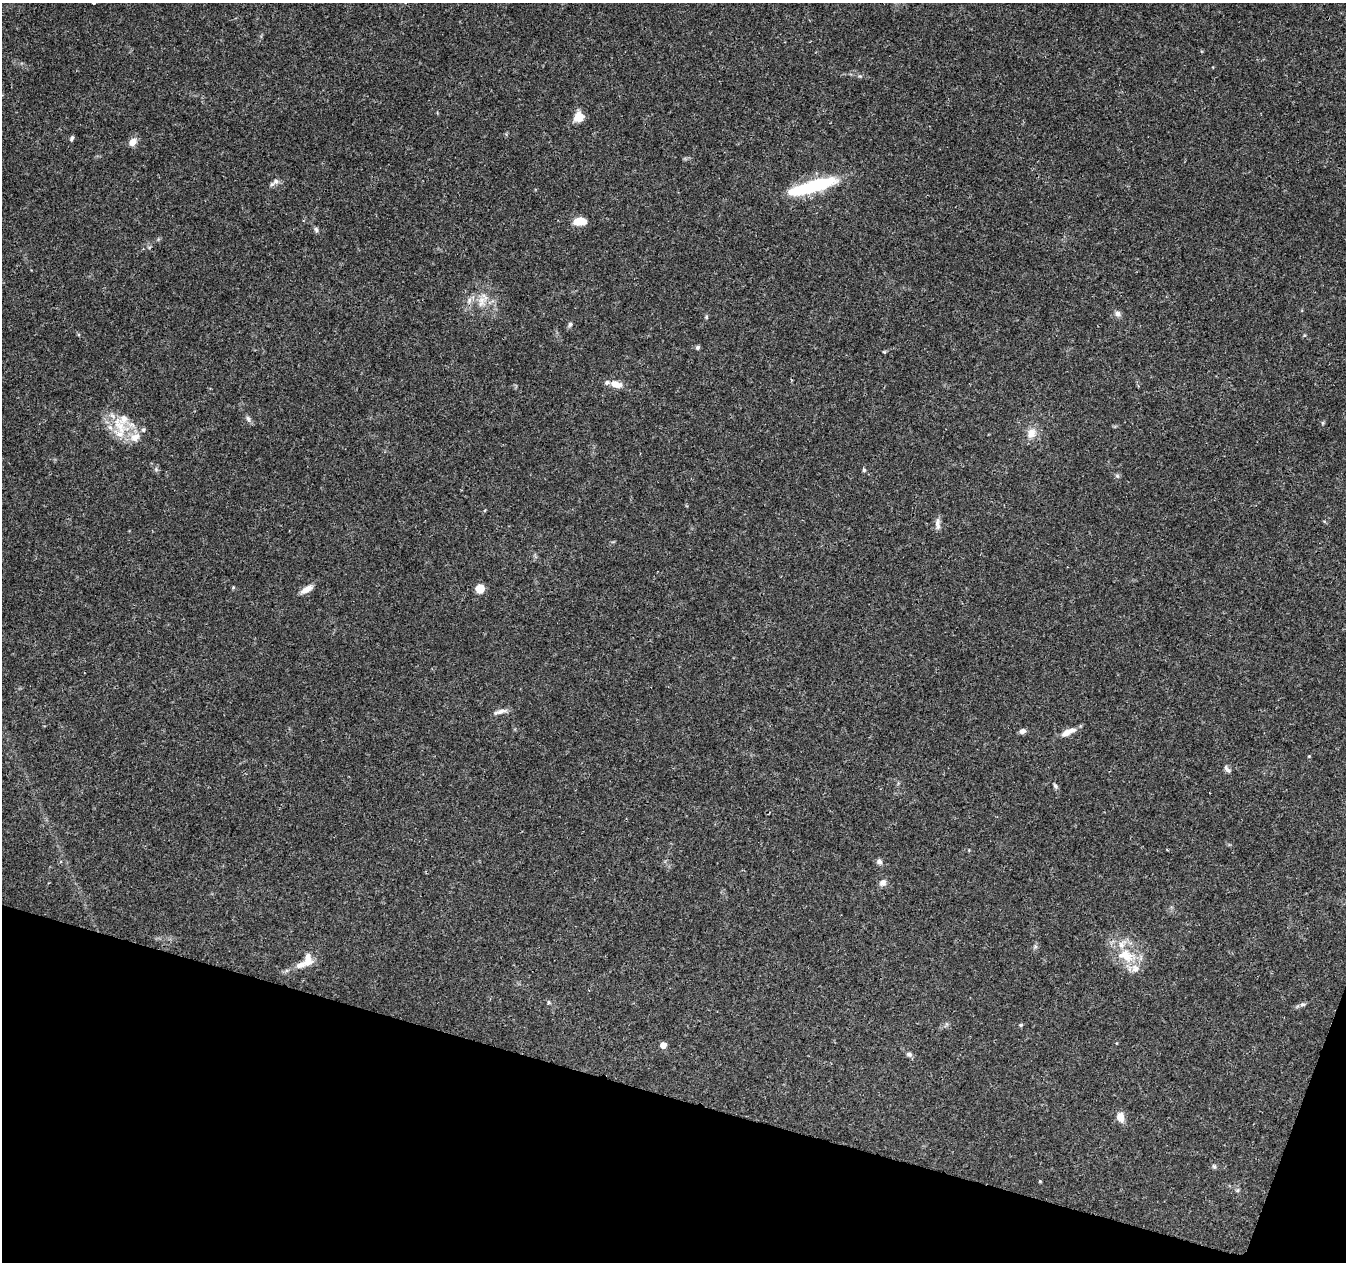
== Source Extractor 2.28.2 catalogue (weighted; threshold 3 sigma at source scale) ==
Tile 15 of 4 x 4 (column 3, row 4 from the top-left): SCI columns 2699-4042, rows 284-1543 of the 5390 x 5544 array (HDU 1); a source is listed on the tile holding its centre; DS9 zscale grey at full resolution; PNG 1348 x 1264 px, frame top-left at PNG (2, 3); no overlay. Shown black and unused: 14% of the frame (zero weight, under 3 of 4 exposures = <1% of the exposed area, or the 3 px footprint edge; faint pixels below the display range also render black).
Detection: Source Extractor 2.28.2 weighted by HDU 2 'WHT'; one run over the whole footprint, this tile lists its part. Background 0.0503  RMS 0.0025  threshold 0.0115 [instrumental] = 3 sigma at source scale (4.5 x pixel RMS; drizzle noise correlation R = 1.50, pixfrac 1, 0.0396/0.0396 arcsec/px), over >= 5 px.
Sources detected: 55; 1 inside a brighter object's white glare — not listed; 9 inside a brighter listed object's ellipse — not listed separately; the other 45 listed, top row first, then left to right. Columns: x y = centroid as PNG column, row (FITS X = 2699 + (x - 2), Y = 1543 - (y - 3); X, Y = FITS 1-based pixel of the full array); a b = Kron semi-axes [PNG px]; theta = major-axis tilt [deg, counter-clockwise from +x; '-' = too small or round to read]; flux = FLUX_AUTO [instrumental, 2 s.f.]
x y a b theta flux
579 117 11 10 - 3.2
72 138 7 4 69 0.53
132 142 9 7 43 2.2
276 181 7 6 - 0.74
816 185 46 15 15 16
579 221 13 7 1 4.3
316 230 8 5 -80 0.51
469 300 8 6 70 0.95
482 300 12 9 17 2.5
1117 314 8 7 - 0.94
706 317 5 5 - 0.32
570 324 7 5 59 0.53
697 347 6 5 - 0.56
884 352 6 3 18 0.25
616 384 15 8 -15 2.5
248 418 9 5 -63 0.71
1323 423 6 4 -90 0.3
119 425 35 13 -62 7
143 430 6 5 - 0.56
1031 433 14 11 61 2.6
156 469 6 5 - 0.46
864 470 5 4 - 0.38
1117 476 6 5 - 0.44
937 524 16 6 -87 1.2
233 588 5 3 - 0.24
307 589 16 6 32 2.1
480 589 8 7 - 3.4
500 712 19 5 17 1.3
1022 731 7 6 - 1
1068 732 20 7 25 2.5
1309 756 4 4 - 0.21
1228 770 8 6 -31 0.7
1055 786 9 4 -53 0.52
879 861 7 7 - 0.82
883 883 9 8 - 1.1
1127 957 17 15 7 4.9
308 959 15 9 89 2.8
548 1002 5 4 - 0.35
1303 1004 8 5 -1 0.55
1021 1025 5 4 - 0.34
663 1045 5 5 - 2.5
909 1054 9 6 -18 0.71
1120 1117 11 8 -72 2.3
1214 1166 6 6 - 0.45
1237 1190 6 5 - 0.42